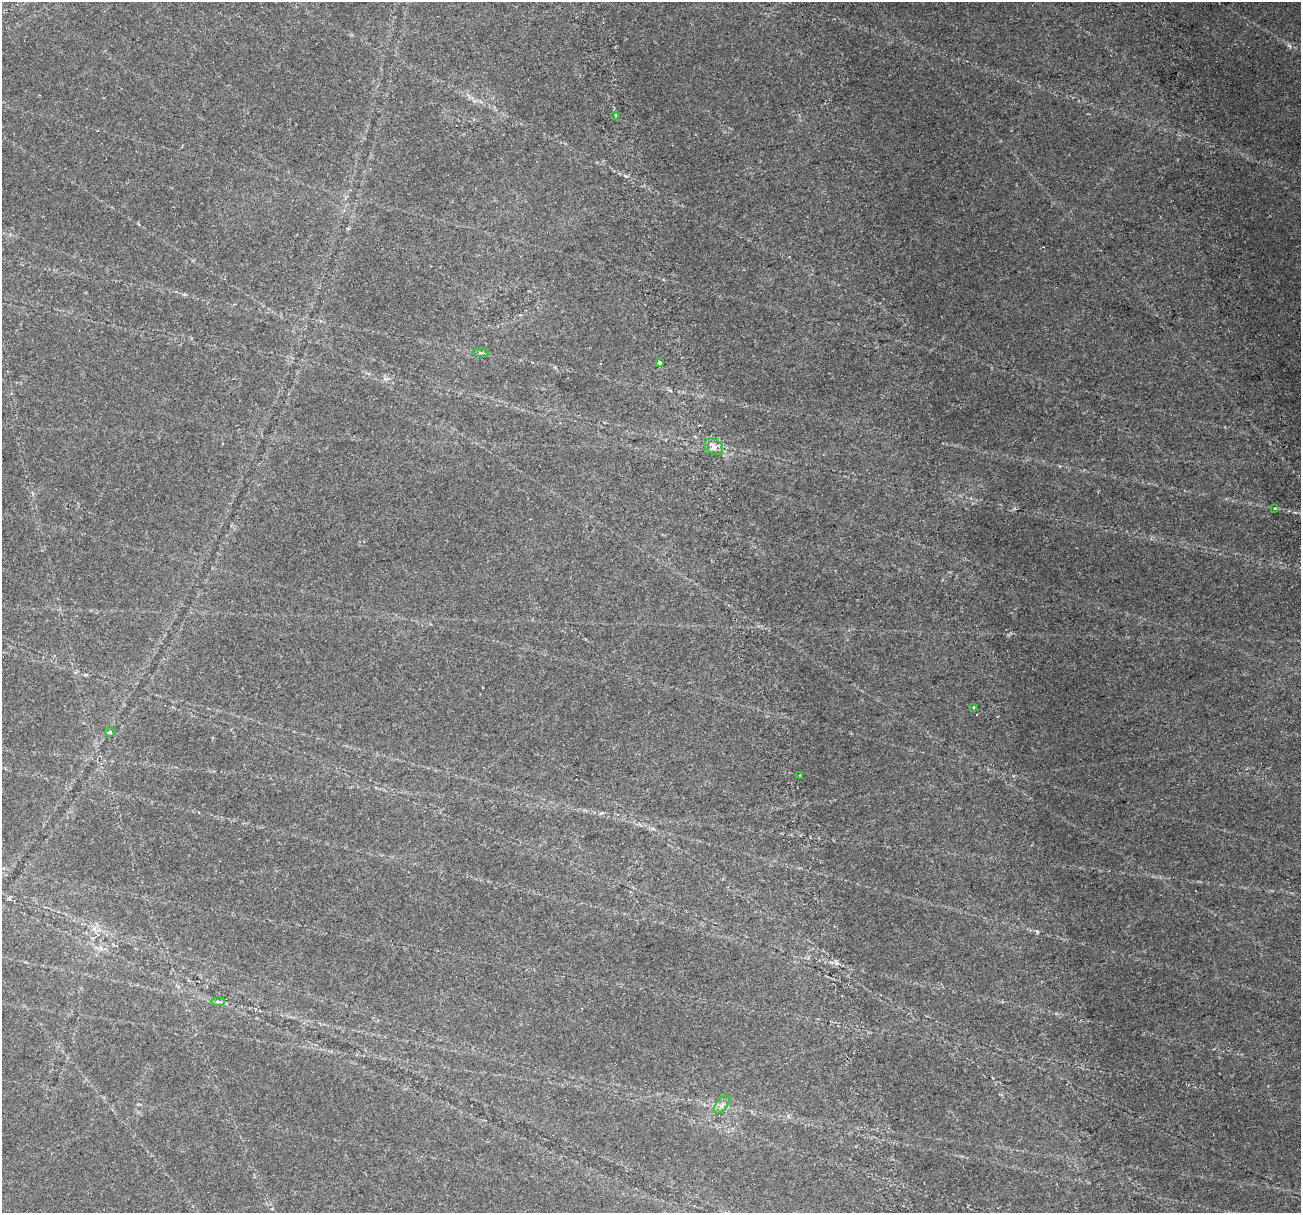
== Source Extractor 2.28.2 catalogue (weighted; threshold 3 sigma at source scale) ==
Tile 6 of 4 x 4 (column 2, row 2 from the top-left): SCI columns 1716-3014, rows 2982-4192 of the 6025 x 5914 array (HDU 1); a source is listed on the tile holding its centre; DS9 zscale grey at full resolution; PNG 1303 x 1215 px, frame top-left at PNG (2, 2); each listed source drawn as its Kron ellipse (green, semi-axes under 4 px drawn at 4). Shown black and unused: <1% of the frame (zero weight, under 2 of 4 exposures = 22% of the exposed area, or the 3 px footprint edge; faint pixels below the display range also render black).
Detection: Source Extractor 2.28.2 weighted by HDU 2 'WHT'; one run over the whole footprint, this tile lists its part. Background 0.061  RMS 0.0038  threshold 0.0171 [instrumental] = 3 sigma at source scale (4.5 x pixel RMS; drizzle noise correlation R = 1.50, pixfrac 1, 0.0396/0.0396 arcsec/px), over >= 5 px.
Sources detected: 11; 1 cosmic-ray / hot-pixel residue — neither listed nor drawn; the other 10 listed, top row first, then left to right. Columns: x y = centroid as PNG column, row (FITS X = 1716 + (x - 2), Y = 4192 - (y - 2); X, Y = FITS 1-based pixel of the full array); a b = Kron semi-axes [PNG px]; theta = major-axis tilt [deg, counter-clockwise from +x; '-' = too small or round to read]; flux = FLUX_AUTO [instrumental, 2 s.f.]
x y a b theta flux
616 115 3 3 - 0.36
480 353 8 3 -5 0.46
660 363 4 3 - 1
714 447 10 7 -31 2
1275 508 3 3 - 0.29
973 707 3 3 - 1
110 732 5 5 - 0.62
800 776 3 3 - 0.32
218 1001 7 4 0 0.59
722 1105 10 5 53 1.2
Overlapping masked pixels (flux is a lower limit): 1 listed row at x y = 660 363
Unlisted compact peaks at least as high as the median listed source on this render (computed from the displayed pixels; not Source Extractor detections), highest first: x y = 1037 932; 837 963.